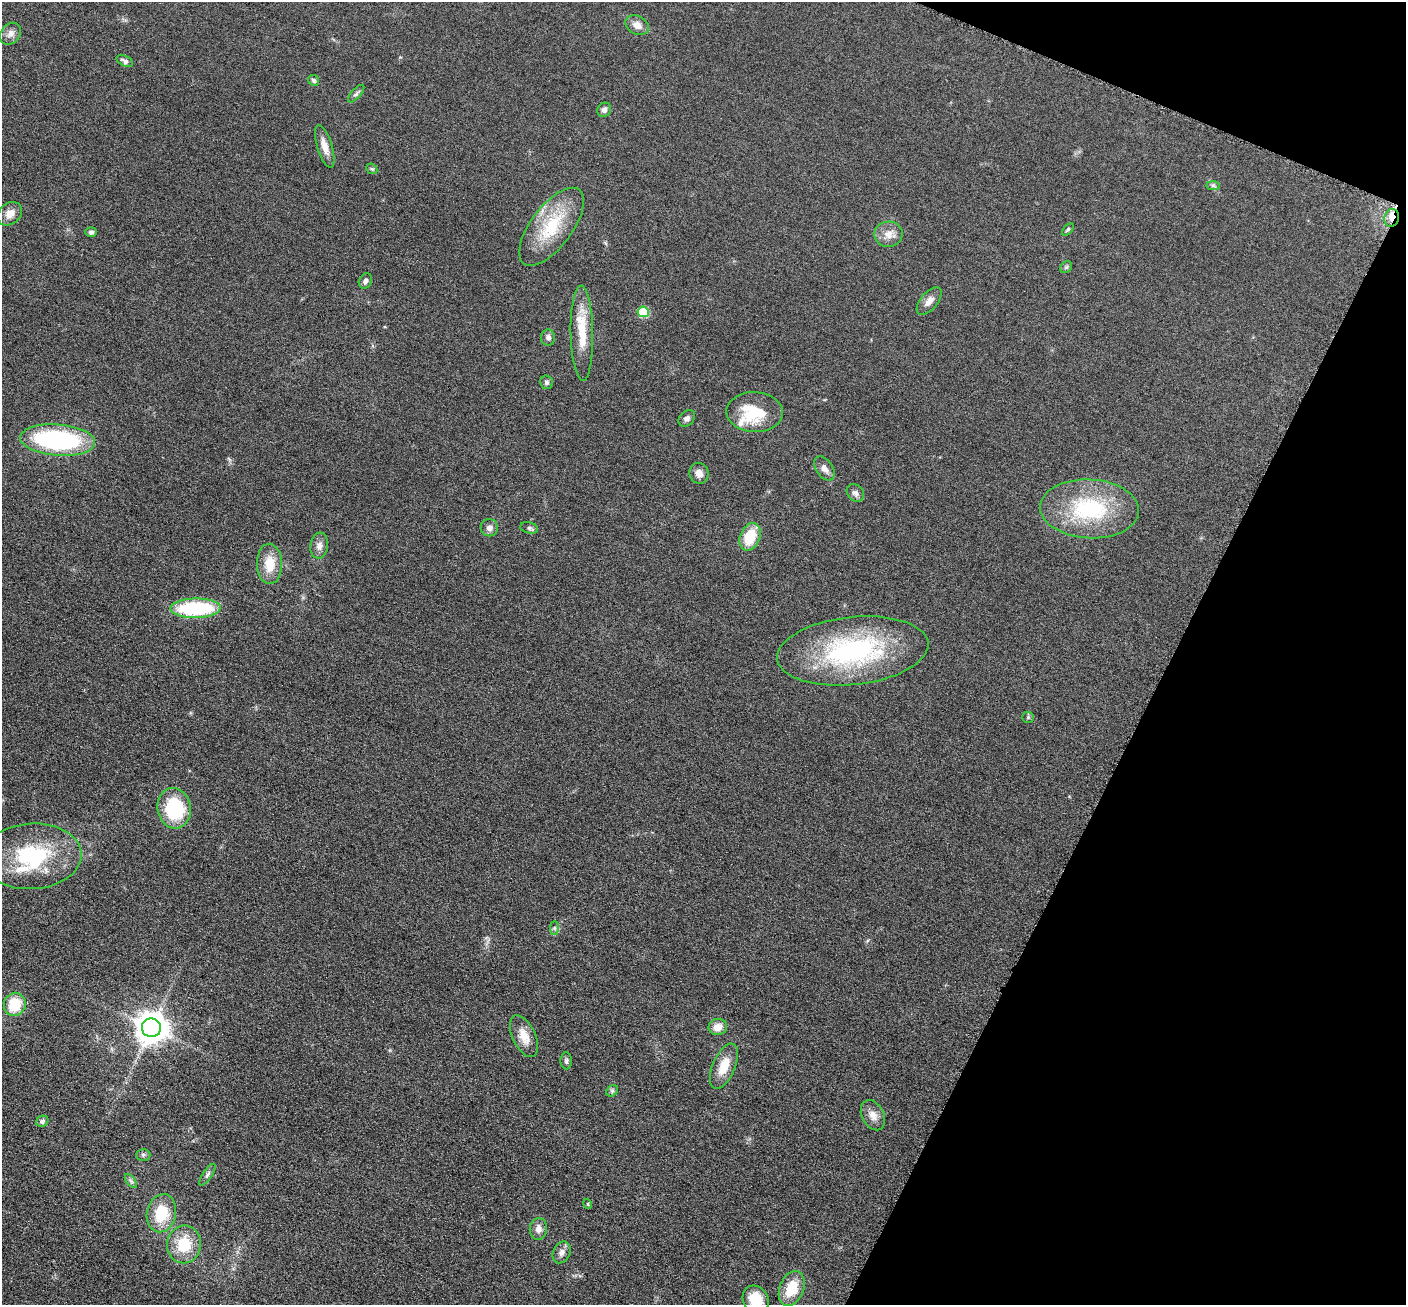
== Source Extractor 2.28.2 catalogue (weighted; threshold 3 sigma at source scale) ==
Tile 8 of 4 x 4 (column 4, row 2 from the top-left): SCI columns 4227-5630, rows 2759-4061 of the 5650 x 5662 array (HDU 1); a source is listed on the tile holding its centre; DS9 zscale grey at full resolution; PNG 1408 x 1307 px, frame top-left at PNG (2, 2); each listed source drawn as its Kron ellipse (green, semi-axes under 4 px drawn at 4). Shown black and unused: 20% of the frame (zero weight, under 3 of 6 exposures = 2% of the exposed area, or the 3 px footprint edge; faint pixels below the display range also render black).
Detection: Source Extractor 2.28.2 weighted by HDU 2 'WHT'; one run over the whole footprint, this tile lists its part. Background 0.0814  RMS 0.0096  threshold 0.0393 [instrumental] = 3 sigma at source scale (4.09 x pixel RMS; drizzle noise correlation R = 1.36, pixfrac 0.8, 0.05/0.05 arcsec/px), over >= 5 px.
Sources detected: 62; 3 inside a brighter listed object's ellipse — not listed separately; the other 59 listed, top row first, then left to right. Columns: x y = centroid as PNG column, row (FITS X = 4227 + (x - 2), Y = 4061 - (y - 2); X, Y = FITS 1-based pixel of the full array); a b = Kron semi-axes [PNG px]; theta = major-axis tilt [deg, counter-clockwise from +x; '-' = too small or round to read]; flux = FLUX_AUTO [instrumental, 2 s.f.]
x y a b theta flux
637 25 12 9 -29 6.9
10 34 12 9 51 5.3
125 61 9 5 -27 2.9
314 80 6 5 - 2
356 94 11 4 47 2.2
604 110 7 6 - 3.2
325 146 22 7 -73 9.4
372 169 6 4 -42 1.3
1213 185 7 4 0 1.6
10 214 13 10 40 7.5
1392 218 9 7 75 5.7
551 227 46 20 53 47
1068 229 7 4 48 1.4
91 232 6 5 - 2.1
888 234 14 12 2 8.6
1066 267 6 5 - 1.4
365 281 8 6 63 3
929 301 16 8 50 6.4
643 312 5 5 - 46
582 333 47 11 -89 26
548 338 8 7 - 3.4
546 382 7 6 - 2.2
755 412 28 20 -2 38
687 418 9 7 44 3.2
58 440 37 15 -4 130
824 468 13 8 -56 5.2
699 473 10 9 - 6.4
855 493 10 7 -45 3.5
1089 509 49 29 -3 83
489 528 8 8 - 4.2
529 528 9 5 -12 2.1
750 537 14 10 68 28
319 546 13 8 82 5.6
269 564 20 12 -89 18
195 608 25 9 1 80
853 651 76 34 6 140
1028 717 6 5 - 1.4
174 808 20 16 -78 62
32 856 49 33 3 81
554 928 7 4 -90 1.6
15 1004 12 11 - 27
718 1027 9 8 - 8.8
151 1028 9 9 - 1500
524 1036 22 11 -65 12
566 1061 8 6 -87 2.1
724 1066 24 11 67 17
612 1091 6 5 - 1.8
873 1115 16 11 -61 7.7
42 1121 6 5 - 2.2
143 1155 7 6 - 2
207 1175 13 4 56 2.5
131 1181 8 4 -53 2
588 1204 5 3 - 0.75
161 1213 19 14 77 29
538 1229 11 8 84 5.8
184 1244 19 17 78 29
562 1252 11 8 62 4.6
792 1288 18 12 68 24
756 1299 14 12 -54 21
Overlapping masked pixels (flux is a lower limit): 1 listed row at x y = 1392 218
Isophote crosses this tile's border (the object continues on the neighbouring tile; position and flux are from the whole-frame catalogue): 1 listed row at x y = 756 1299